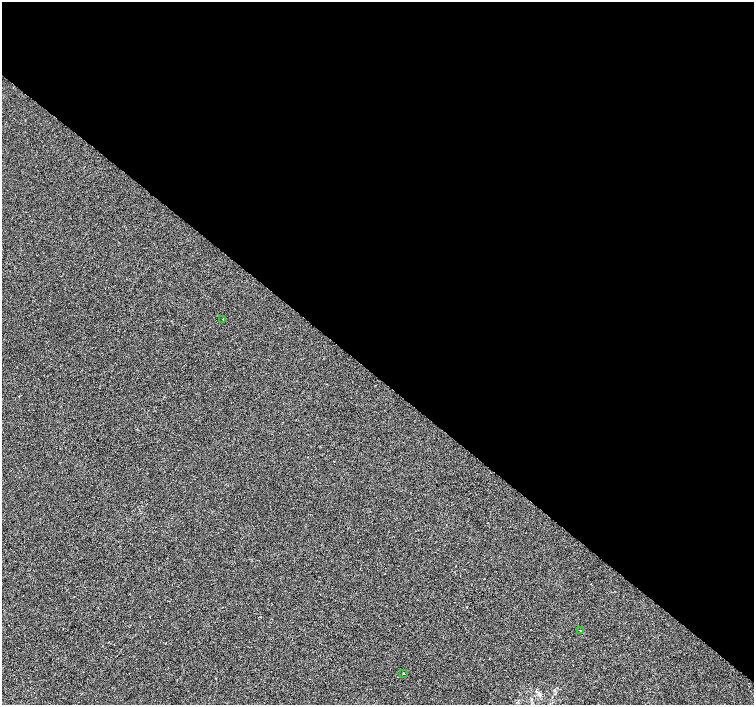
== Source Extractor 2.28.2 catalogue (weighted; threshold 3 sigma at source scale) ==
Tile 3 of 4 x 4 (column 3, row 1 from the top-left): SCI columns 3005-4507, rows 4389-5794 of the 6014 x 6028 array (HDU 1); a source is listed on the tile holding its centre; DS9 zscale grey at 2 x 2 block average (1 PNG px = mean of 2 x 2 image px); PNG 756 x 707 px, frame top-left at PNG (2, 2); each listed source drawn as its Kron ellipse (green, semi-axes under 4 px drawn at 4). Shown black and unused: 54% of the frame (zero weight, under 2 of 3 exposures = <1% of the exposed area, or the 3 px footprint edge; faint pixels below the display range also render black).
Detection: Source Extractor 2.28.2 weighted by HDU 2 'WHT'; one run over the whole footprint, this tile lists its part. Background -4.46e-04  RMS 0.0042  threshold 0.0187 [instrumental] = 3 sigma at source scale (4.5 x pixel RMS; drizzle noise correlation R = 1.50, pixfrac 1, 0.0396/0.0396 arcsec/px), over >= 5 px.
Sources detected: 3; all 3 listed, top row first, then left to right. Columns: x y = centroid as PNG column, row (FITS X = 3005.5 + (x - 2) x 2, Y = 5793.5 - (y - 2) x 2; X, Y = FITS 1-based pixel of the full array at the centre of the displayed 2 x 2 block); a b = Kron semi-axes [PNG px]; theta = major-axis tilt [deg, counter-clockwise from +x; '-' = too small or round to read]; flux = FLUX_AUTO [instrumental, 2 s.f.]
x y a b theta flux
223 319 2 2 - 0.48
581 630 2 2 - 0.47
403 673 2 2 - 0.93